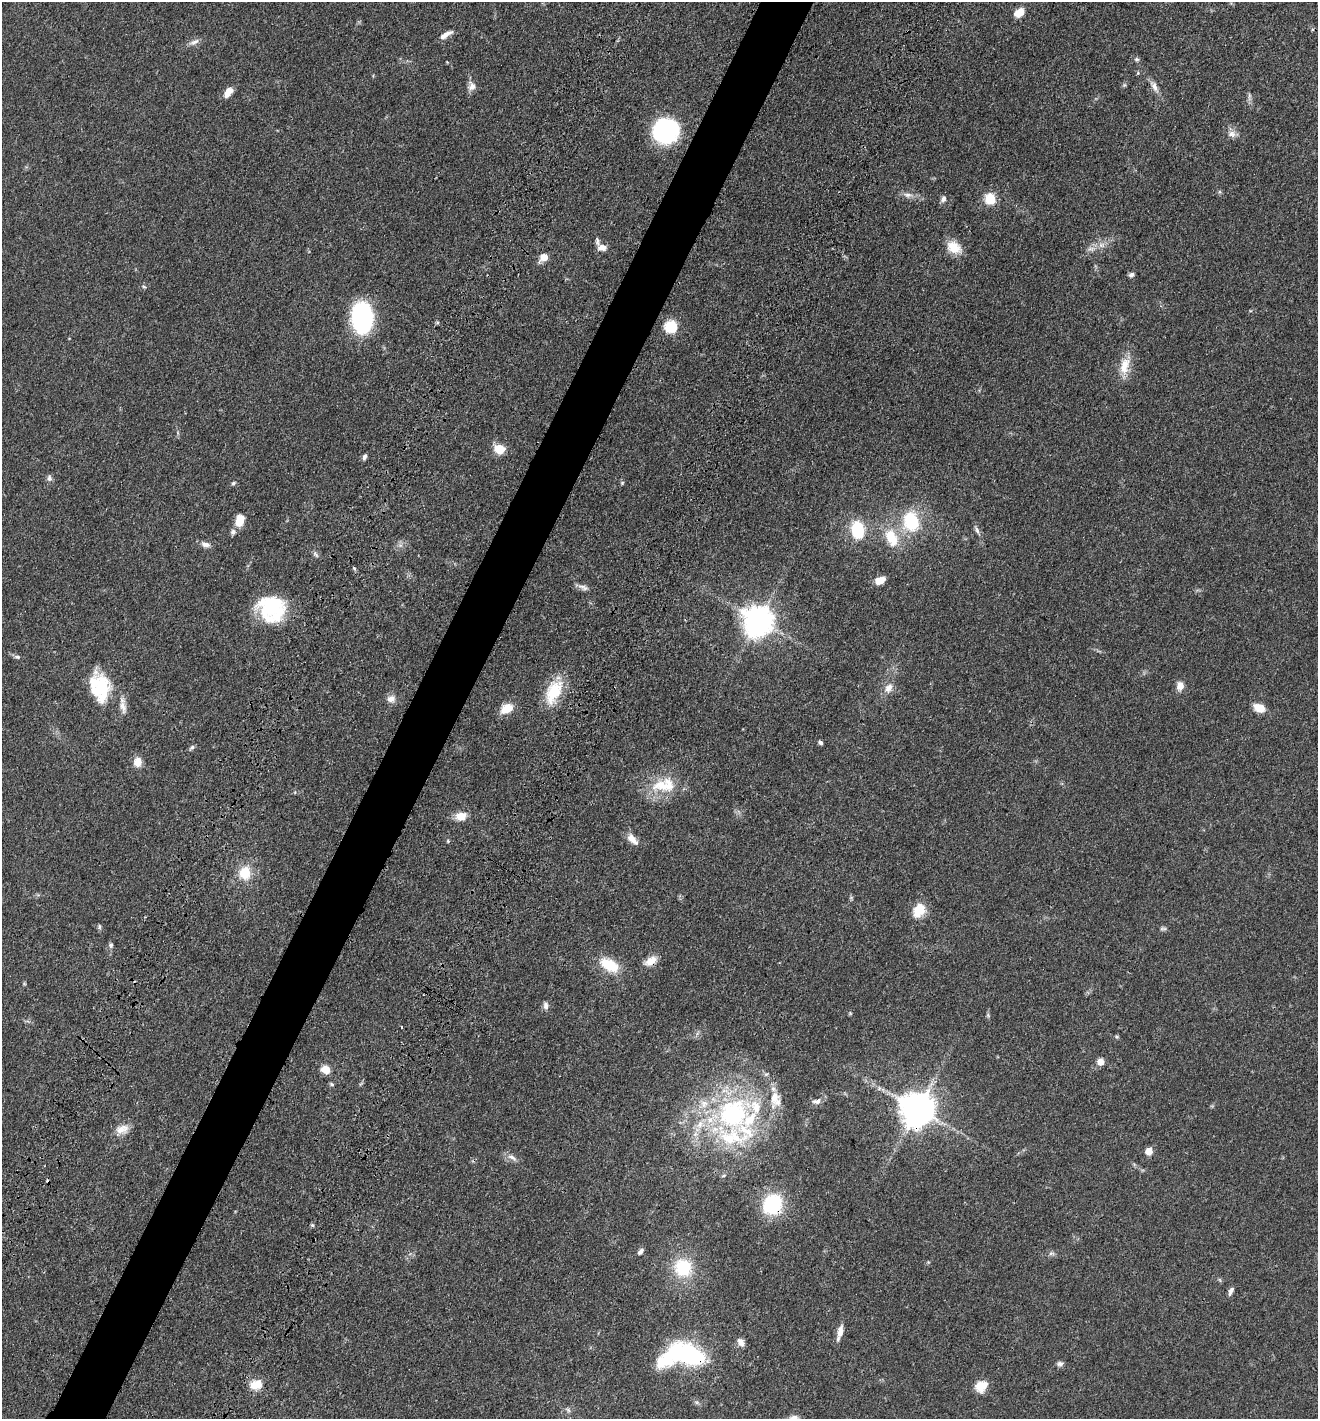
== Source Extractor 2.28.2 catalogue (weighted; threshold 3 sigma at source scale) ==
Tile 7 of 4 x 4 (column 3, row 2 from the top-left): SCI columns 2965-4280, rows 2973-4389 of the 6066 x 6001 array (HDU 1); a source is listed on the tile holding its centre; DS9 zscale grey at full resolution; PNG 1320 x 1421 px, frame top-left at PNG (2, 2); no overlay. Shown black and unused: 4% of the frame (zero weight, under 3 of 4 exposures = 11% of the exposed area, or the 3 px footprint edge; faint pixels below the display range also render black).
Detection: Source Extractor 2.28.2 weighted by HDU 2 'WHT'; one run over the whole footprint, this tile lists its part. Background 0.0631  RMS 0.0045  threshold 0.0202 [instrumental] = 3 sigma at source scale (4.5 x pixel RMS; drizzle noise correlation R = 1.50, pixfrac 1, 0.05/0.05 arcsec/px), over >= 5 px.
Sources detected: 113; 1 too faint to see at this stretch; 2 inside a brighter object's white glare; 1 cosmic-ray / hot-pixel residue — not listed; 10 inside a brighter listed object's ellipse — not listed separately; the other 99 listed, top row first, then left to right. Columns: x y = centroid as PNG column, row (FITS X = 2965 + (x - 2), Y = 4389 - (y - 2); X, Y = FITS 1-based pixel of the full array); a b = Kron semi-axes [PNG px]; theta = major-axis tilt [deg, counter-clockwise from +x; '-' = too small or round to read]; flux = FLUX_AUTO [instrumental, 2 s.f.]
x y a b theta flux
1019 13 9 6 37 7.2
446 35 17 6 31 3
194 42 15 6 24 2.3
1137 59 7 5 -1 0.85
1124 85 6 5 - 0.68
472 86 11 9 -69 2.9
1154 86 18 7 -62 3
228 92 12 7 52 4.6
1249 97 14 4 -89 1.4
665 131 19 18 - 79
1232 134 12 9 -2 2.6
907 195 14 7 -10 2.6
943 199 8 7 - 1.6
990 199 10 9 - 11
1102 245 10 7 14 2.3
954 247 19 13 -32 7.7
602 248 12 8 5 3
1091 249 12 7 4 2.1
544 257 7 6 - 5.6
1132 275 7 5 19 1.2
144 287 6 3 -19 0.51
362 318 23 15 -87 78
437 322 5 5 - 0.64
671 327 8 7 - 21
1125 366 25 12 78 7.8
178 433 6 4 -71 0.64
500 449 11 9 -23 7.9
364 457 7 5 68 1.3
49 478 10 6 -84 1.4
233 483 7 5 44 0.82
622 483 6 5 - 0.61
240 520 12 8 72 7.2
911 521 20 16 -77 23
858 530 15 11 -79 19
977 530 15 4 -66 1.6
233 532 9 7 66 1.4
891 537 22 12 -67 12
205 544 13 7 -13 2.3
400 545 7 5 -44 1.2
316 554 10 5 -53 1.1
354 568 5 4 - 0.58
880 580 11 7 19 4.8
583 587 16 6 -18 2
272 606 35 26 30 29
758 621 11 9 61 690
17 657 8 5 -3 1
102 685 46 19 -82 20
1180 686 11 8 -89 3.3
888 688 15 10 58 3.8
554 692 33 17 66 16
391 699 12 10 11 2.8
123 707 19 9 -74 3.5
507 708 15 10 27 6.9
1259 708 10 7 -19 8.2
820 742 5 4 - 1.1
192 748 9 5 52 0.96
137 762 11 9 82 4
664 785 38 20 7 17
461 816 12 9 8 5.8
632 839 17 8 -46 4.2
448 841 5 4 - 0.51
245 873 13 12 - 11
919 910 18 13 58 8.4
99 927 7 5 77 0.75
111 945 7 6 - 1
651 961 15 9 29 5.2
609 965 24 13 -30 13
24 983 5 4 - 0.49
546 1005 10 7 -81 1.7
850 1013 6 3 -72 0.49
988 1015 6 5 - 0.65
401 1027 3 2 - 0.8
1117 1037 6 4 -17 0.59
1100 1062 6 6 - 4.3
325 1069 11 9 -25 4.6
332 1084 7 4 -28 0.64
817 1101 12 7 6 2
778 1102 13 10 68 3.6
917 1109 10 10 - 950
733 1114 47 41 41 82
122 1129 19 11 23 4.9
1149 1151 5 5 - 8.1
512 1157 15 6 -31 2.3
723 1176 7 3 19 0.59
773 1204 18 16 60 36
312 1225 5 4 - 0.58
641 1251 9 5 48 1.3
1051 1253 9 5 -4 1.2
928 1262 4 4 - 0.46
683 1268 17 16 - 21
1220 1280 7 4 -71 0.57
1231 1291 11 5 67 1.6
840 1332 19 7 76 3.7
741 1342 12 7 -54 2.3
687 1354 38 21 -16 55
1060 1364 9 7 2 1.4
256 1384 16 11 17 6.9
981 1386 13 11 43 6.8
568 1410 8 5 -31 1.1
Overlapping masked pixels (flux is a lower limit): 4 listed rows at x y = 651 961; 917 1109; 773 1204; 687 1354